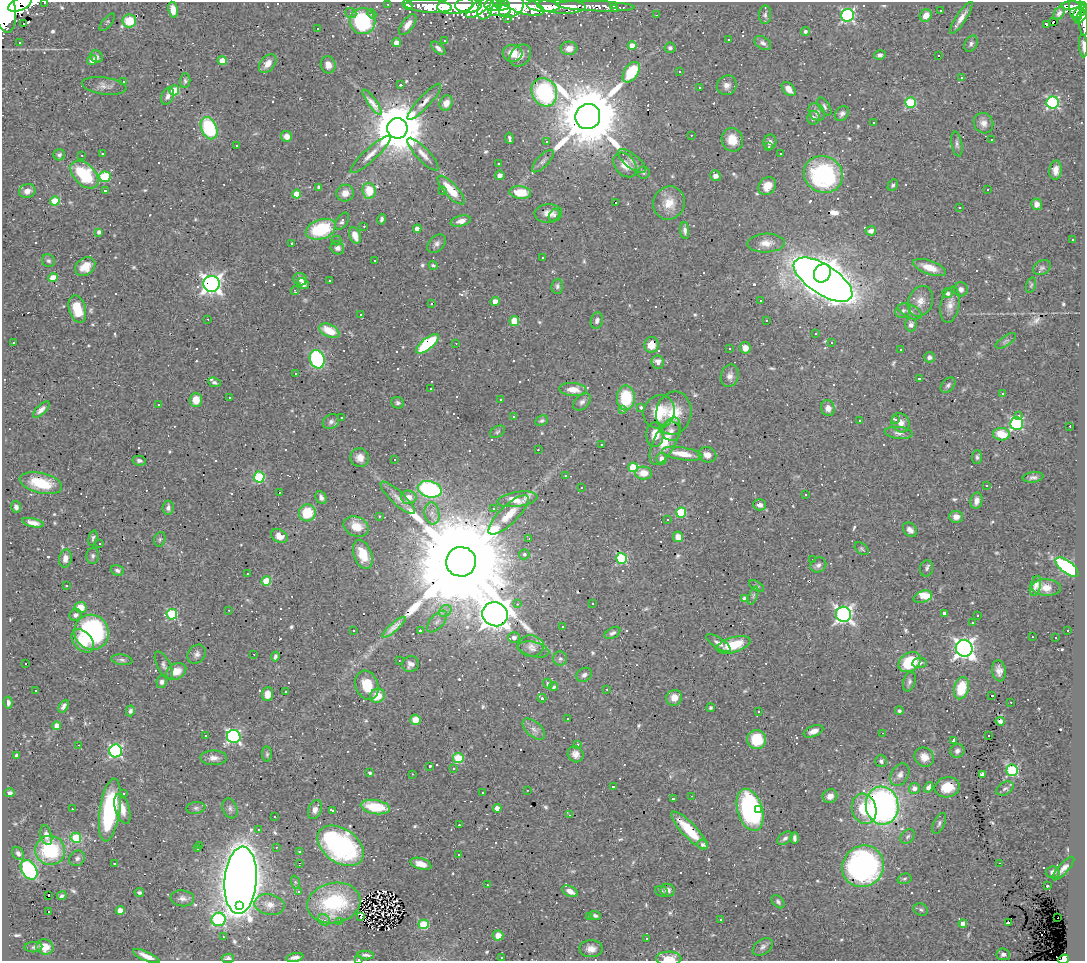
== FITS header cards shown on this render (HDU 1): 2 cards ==
NAXIS1  =                 1083
NAXIS2  =                  959

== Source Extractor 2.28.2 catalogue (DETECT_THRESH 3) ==
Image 1083 x 959 px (HDU 1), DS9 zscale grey, 1 PNG px = 1 image px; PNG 1087 x 963 px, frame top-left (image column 1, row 959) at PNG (2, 2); each listed source drawn as its Kron ellipse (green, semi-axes under 4 px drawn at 4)
Background 0.387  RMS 0.029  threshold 0.0867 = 3 sigma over >= 5 px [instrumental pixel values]
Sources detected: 824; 1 with non-positive FLUX_AUTO (blend fragments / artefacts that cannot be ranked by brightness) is neither listed nor drawn; of the other 823, the 500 brightest by FLUX_AUTO listed and drawn (323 fainter detections omitted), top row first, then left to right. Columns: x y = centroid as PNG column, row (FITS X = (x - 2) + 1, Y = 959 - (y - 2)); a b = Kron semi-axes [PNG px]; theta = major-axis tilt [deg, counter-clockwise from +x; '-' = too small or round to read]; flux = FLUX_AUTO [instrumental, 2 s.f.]
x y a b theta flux
45 2 3 2 - 5.1
20 4 12 6 26 6100
388 4 3 2 - 3.7
407 5 5 4 - 25
455 5 18 9 6 740
468 5 13 7 2 570
493 5 9 6 9 330
502 5 7 5 12 210
613 5 3 3 - 4
1070 5 9 4 4 77
428 6 23 6 -4 260
511 6 13 10 34 620
524 6 21 8 -16 950
543 6 16 6 -4 600
561 6 24 7 -3 370
595 6 39 5 -2 91
479 7 16 6 37 340
1075 7 14 6 -83 200
1083 7 4 3 - 110
485 8 12 7 70 380
5 9 23 11 -83 1600
614 9 3 3 - 8.8
173 10 8 5 -80 19
940 10 3 3 - 19
500 11 11 5 4 280
1080 11 9 4 40 150
351 13 6 5 - 4.3
1059 13 7 4 60 5.5
372 14 4 4 - 4.2
656 15 3 2 - 5.9
765 15 9 6 87 5.5
847 15 6 6 - 380
1082 15 10 4 58 160
926 16 6 5 - 18
961 18 19 5 57 15
508 19 3 3 - 3.9
129 21 7 6 - 64
363 21 13 12 - 180
107 22 11 4 50 3.6
1053 22 4 3 - 830
24 23 3 3 - 83
1047 24 4 3 - 210
1084 24 12 3 -88 48
408 25 12 6 53 16
317 28 3 3 - 9.5
805 32 4 4 - 5.3
728 39 3 3 - 70
444 41 3 3 - 20
19 43 3 3 - 8.1
396 43 4 4 - 20
763 43 9 6 -32 7.3
971 44 9 6 62 5.8
632 45 4 4 - 25
1083 46 11 3 -87 8.1
438 48 8 4 -42 7.8
569 48 8 6 4 17
670 48 5 5 - 5
513 53 10 8 -4 28
880 55 6 4 18 6.1
520 56 12 9 46 13
939 56 3 3 - 170
96 57 6 5 - 6
92 60 5 4 - 19
222 61 4 4 - 30
268 63 11 7 49 18
328 65 9 7 -71 15
679 71 3 2 - 7.5
631 72 11 7 55 76
962 77 3 3 - 27
123 81 3 3 - 29
185 81 7 5 86 4.7
401 85 3 2 - 31
727 85 10 9 - 12
104 86 22 8 -7 13
699 88 3 3 - 6.2
789 89 8 5 -46 14
174 90 5 5 - 79
544 92 14 12 -64 190
168 96 9 6 65 9.4
372 102 15 4 -55 14
424 102 24 6 47 17
910 102 5 5 - 140
446 103 8 6 63 17
1053 103 6 6 - 290
824 106 10 5 -56 5.5
817 112 9 7 -56 10
842 114 8 6 45 7.5
588 116 12 12 - 23000
813 118 7 6 - 5
874 123 3 3 - 71
983 123 10 9 - 13
209 128 12 7 -66 160
397 128 10 10 - 13000
691 135 3 2 - 8.5
287 136 5 5 - 15
509 138 5 3 - 4.6
732 140 12 10 -69 31
992 140 3 3 - 20
546 141 3 3 - 45
770 142 7 6 - 8.4
957 144 12 5 -81 6.4
236 146 3 2 - 4.4
769 147 3 3 - 3.6
102 154 3 3 - 6.2
370 154 26 6 43 19
423 154 21 6 -47 16
781 154 3 3 - 3.9
59 155 5 5 - 4.9
82 155 3 2 - 3.8
543 161 14 6 46 7.7
632 161 17 7 -38 12
498 164 3 3 - 8.6
625 165 14 10 -49 25
1056 170 9 6 86 14
643 173 6 6 - 3.6
823 174 20 18 -27 240
84 175 17 10 -44 120
500 175 5 4 - 9.1
715 176 6 5 - 9.8
105 177 5 5 - 140
893 185 6 4 61 4
767 186 10 8 48 26
319 187 4 3 - 4.4
105 190 3 3 - 10
443 190 3 3 - 5.3
451 190 18 6 -47 52
987 190 3 3 - 78
27 191 8 7 - 12
369 191 8 6 -84 42
520 192 11 6 -7 45
345 193 9 8 - 16
297 194 4 4 - 34
55 201 5 4 - 44
615 202 3 3 - 650
669 203 17 15 68 35
1036 204 6 5 - 13
959 207 3 3 - 4.4
548 213 14 9 4 18
554 215 6 5 - 6.4
382 219 5 4 - 5
342 221 9 5 56 5.9
461 221 10 5 14 14
364 226 3 2 - 5.3
321 229 15 10 19 140
417 229 4 4 - 17
685 230 8 4 -87 6.6
871 231 5 4 - 9.1
99 232 4 3 - 7.1
355 235 8 5 -69 22
1073 239 3 3 - 4
336 241 5 5 - 3.8
292 243 3 3 - 3.9
766 243 19 9 2 22
437 244 11 7 47 7.7
337 248 7 6 - 9.4
542 258 3 3 - 70
48 261 7 6 - 4.5
375 261 3 3 - 26
433 265 4 3 - 3.7
85 267 11 8 38 28
930 268 17 7 -19 30
1042 268 9 7 31 5.2
822 273 9 8 - 1400
53 278 4 4 - 52
300 279 7 6 - 11
823 280 33 14 -33 4400
330 281 3 3 - 53
211 284 8 8 - 1000
303 284 6 5 - 11
1031 285 8 4 75 3.9
557 286 7 6 - 5.1
961 289 7 7 - 8.4
295 291 4 3 - 4.7
948 293 5 4 - 6.6
761 300 3 3 - 100
920 301 16 12 66 22
495 302 5 4 - 18
432 303 3 3 - 8.7
950 305 18 9 79 18
77 309 14 8 -74 49
903 311 8 7 - 6.1
910 311 12 6 -25 9.1
361 314 3 3 - 6.9
208 319 3 3 - 21
597 320 8 6 73 7.9
767 320 3 3 - 56
514 321 5 5 - 60
911 325 6 5 - 8.8
329 331 10 6 -25 46
815 333 3 3 - 6.2
1006 341 12 5 34 5.1
14 342 3 3 - 20
456 343 3 2 - 3.9
831 343 3 3 - 55
427 344 14 5 39 140
651 345 8 7 - 27
745 348 6 5 - 13
729 349 3 3 - 9.9
901 350 3 3 - 17
929 357 5 5 - 7.1
317 359 9 7 -71 230
658 362 7 6 - 14
296 374 3 3 - 26
730 376 11 9 74 11
919 378 3 3 - 3.7
214 382 6 4 -21 4.7
948 385 9 6 49 5.5
430 389 3 3 - 12
573 389 14 6 -5 24
1003 393 3 3 - 43
229 397 3 3 - 13
626 398 12 9 88 91
500 399 3 3 - 4
196 400 7 6 - 29
582 402 10 6 45 7.1
398 403 6 5 - 4.4
158 404 3 3 - 4.7
641 407 3 3 - 180
828 408 8 6 -72 15
623 409 3 3 - 660
41 410 10 4 43 10
659 412 17 15 63 56
674 413 21 17 80 57
1018 416 3 3 - 4.8
514 417 3 3 - 5.4
341 418 3 3 - 4.9
896 420 3 3 - 22
542 421 7 4 25 4.3
860 421 3 3 - 21
331 422 8 7 - 7.4
900 423 10 8 -56 15
1017 424 6 6 - 290
1070 426 2 2 - 7.4
671 431 10 9 - 11
497 432 8 5 32 3.9
899 433 14 6 -6 8.1
655 434 12 9 87 24
1001 434 8 6 -3 42
665 441 26 11 63 46
601 444 3 3 - 5.6
538 450 3 2 - 4.7
682 454 20 6 -9 36
707 455 9 7 -15 13
977 457 7 5 86 4.7
360 458 9 9 - 16
662 459 5 5 - 11
394 460 3 3 - 330
139 461 7 5 -11 6.6
633 467 5 4 - 86
643 473 8 6 -2 24
565 475 3 3 - 32
259 477 5 5 - 160
1033 477 10 5 8 6.7
41 483 22 10 -13 74
986 486 3 3 - 420
581 488 3 3 - 22
430 489 12 8 -14 250
279 492 3 2 - 110
806 495 3 3 - 26
321 497 7 5 -64 7.1
409 497 8 7 - 18
398 498 22 6 -43 18
517 499 20 7 8 30
976 501 8 6 79 11
759 505 6 5 - 10
16 507 6 5 - 6.4
168 508 7 5 85 6.7
493 508 3 3 - 12
681 512 5 5 - 110
307 513 8 8 - 66
432 513 11 7 -81 11
509 515 27 9 44 37
379 516 3 3 - 4.2
956 517 7 6 - 15
667 520 3 3 - 130
33 523 11 4 -12 13
356 527 13 9 -22 36
910 530 8 6 -47 8.9
279 536 9 6 -35 20
678 537 5 5 - 19
93 538 8 3 75 4.2
529 538 3 2 - 3.9
160 539 7 5 74 3.9
100 543 3 3 - 7.5
862 549 8 5 -39 3.8
363 554 15 9 -70 42
524 554 5 5 - 4.8
93 556 8 6 86 5.5
65 558 9 6 78 13
621 558 5 5 - 150
812 559 3 3 - 6.2
461 562 15 14 - 95000
818 565 8 7 - 7.3
1067 567 14 6 -38 280
927 568 8 6 78 5.1
117 570 7 5 -18 5.7
248 574 3 3 - 3.6
266 581 5 4 - 69
66 585 3 3 - 5.6
757 586 8 4 -33 3.6
1035 586 10 5 74 11
1046 588 15 8 -2 20
753 595 9 4 69 4.5
923 597 9 5 19 62
744 598 4 3 - 4.4
593 603 3 3 - 41
517 604 3 2 - 11
81 607 6 5 - 27
229 610 3 2 - 6.7
445 611 7 5 40 6.6
944 613 4 4 - 5.8
172 614 5 5 - 150
495 614 13 12 - 3700
844 614 8 7 - 680
75 615 6 5 - 6.7
978 615 3 3 - 130
437 622 13 6 48 11
972 623 3 3 - 200
394 627 15 4 41 14
562 627 3 3 - 7.3
354 630 3 3 - 5.3
1068 630 3 3 - 44
420 631 3 3 - 62
92 632 18 17 - 290
613 633 8 5 30 5.9
1032 637 3 2 - 6.9
514 638 6 5 - 8.7
1055 638 3 3 - 4.8
83 641 13 9 -49 39
718 643 14 5 -33 9.4
733 645 17 7 16 62
531 646 13 10 -3 16
964 648 8 8 - 1100
533 649 16 7 -12 11
197 654 10 8 52 8.4
254 654 2 2 - 3.9
275 657 5 3 - 4.7
560 659 7 7 - 5.4
122 660 10 5 -8 5.5
399 661 3 2 - 6.2
910 662 12 9 34 99
919 663 7 5 7 6.4
26 664 3 3 - 14
410 664 8 7 - 11
164 665 15 6 -63 7.8
176 671 10 7 28 25
999 671 11 7 -82 13
584 675 8 6 36 7.8
162 682 6 5 - 6.5
909 682 10 6 72 6
548 684 5 4 - 3.9
367 685 15 11 -69 45
553 687 4 4 - 4.9
961 688 11 7 74 69
607 689 3 3 - 5.4
36 691 3 3 - 24
286 692 3 3 - 1100
267 694 7 5 86 18
377 696 8 7 - 33
992 696 3 3 - 140
542 698 4 3 - 5.1
674 698 8 7 - 19
8 702 6 4 -83 7.6
1011 702 3 2 - 9.3
64 706 7 4 62 7.7
711 708 4 4 - 3.8
130 711 5 4 - 5.7
899 711 4 4 - 3.9
759 712 3 3 - 11
568 719 3 3 - 97
416 720 5 5 - 32
1000 721 4 4 - 6.7
57 726 4 4 - 11
534 729 13 7 -42 12
813 731 10 5 22 13
882 733 3 2 - 54
206 736 3 3 - 450
234 736 7 6 - 380
988 736 3 3 - 7.1
757 739 9 9 - 59
954 740 4 3 - 12
79 745 3 2 - 5.2
577 745 3 3 - 14
116 751 6 6 - 320
957 751 7 6 - 6.3
267 754 7 5 90 3.9
576 754 8 7 - 13
17 756 4 4 - 9.6
924 757 10 9 - 21
213 758 13 7 -1 12
458 758 5 5 - 89
881 761 6 5 - 5.6
430 766 3 3 - 4.6
453 769 3 3 - 6.1
1012 770 6 5 - 220
370 773 3 3 - 4.5
412 774 3 3 - 4.7
982 774 4 3 - 7.3
900 775 12 8 59 12
613 787 3 3 - 74
928 787 6 4 58 10
947 787 12 10 11 40
914 788 5 5 - 10
1005 788 9 6 30 6.3
527 790 3 2 - 4.8
10 793 5 4 - 5.1
123 793 3 3 - 23
482 793 3 3 - 13
692 796 3 2 - 86
830 796 7 6 - 14
673 799 3 3 - 17
882 806 19 16 -81 710
375 807 14 7 -9 82
196 808 9 6 6 5.5
230 808 10 7 -69 7.4
497 808 4 4 - 22
72 809 3 2 - 5.3
122 809 15 7 -73 23
315 809 10 6 69 11
759 809 3 3 - 20
864 809 15 12 -74 68
110 810 32 10 81 220
333 810 4 3 - 42
750 810 22 12 -73 350
569 815 4 3 - 3.9
274 817 3 2 - 4.9
939 823 11 5 64 5.9
459 825 3 3 - 5.8
258 830 3 3 - 3.6
689 830 25 7 -46 72
46 835 10 5 -75 12
908 837 8 6 45 5.4
76 838 5 5 - 91
785 838 8 5 37 6.2
795 838 6 4 -89 6.7
703 845 5 5 - 6.6
200 846 3 3 - 23
341 846 25 17 -36 370
276 847 3 2 - 4
198 848 3 3 - 16
50 850 15 14 - 150
299 852 3 3 - 7.2
18 853 7 5 -54 6.2
458 854 3 3 - 9.8
77 858 8 7 - 6.3
114 863 3 3 - 690
299 863 4 3 - 12
999 863 3 2 - 45
421 864 11 5 -18 20
863 866 21 20 - 520
1063 868 15 5 47 12
29 870 11 7 -56 280
1053 872 7 6 - 7.6
904 879 7 5 15 4
241 880 34 16 85 5700
295 882 7 4 -71 4.1
487 885 3 2 - 4.3
1047 886 3 3 - 17
668 890 7 6 - 8
298 891 4 3 - 3.9
570 891 8 5 -28 15
661 891 6 5 - 4.6
139 892 5 4 - 4
49 896 3 2 - 7
62 896 5 4 - 4.4
182 898 12 8 -6 11
778 902 8 5 -47 5.1
334 903 27 20 12 180
269 905 15 10 -11 21
240 906 3 3 - 120
120 910 4 4 - 20
921 910 7 6 - 4.7
49 912 3 3 - 6.9
361 916 3 3 - 1100
589 916 3 3 - 10
595 916 6 4 -23 4.5
1058 918 3 2 - 29
219 919 7 6 - 260
721 919 3 3 - 8.8
324 920 6 5 - 4.9
340 922 3 3 - 6.9
963 923 4 4 - 19
1008 923 4 3 - 15
424 924 5 5 - 120
498 935 5 5 - 22
223 937 3 2 - 7.1
647 938 3 3 - 3.8
33 947 9 5 2 4.9
45 947 8 7 - 23
763 947 11 7 36 8.2
591 949 11 8 -1 16
1003 954 7 6 - 9.3
366 955 8 3 -4 5.6
146 956 14 4 -23 16
295 957 9 4 11 9.6
501 957 3 3 - 11
228 958 6 4 7 6.5
359 959 3 2 - 8
669 959 12 7 1 35
1063 959 5 4 - 250
At the frame edge (FLAGS 8, measured only in part): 11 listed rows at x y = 45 2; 20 4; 1083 7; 5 9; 1084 24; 1083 46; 295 957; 228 958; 359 959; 669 959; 1063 959
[323 fainter detections neither listed nor drawn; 1 non-positive-flux detection neither listed nor drawn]